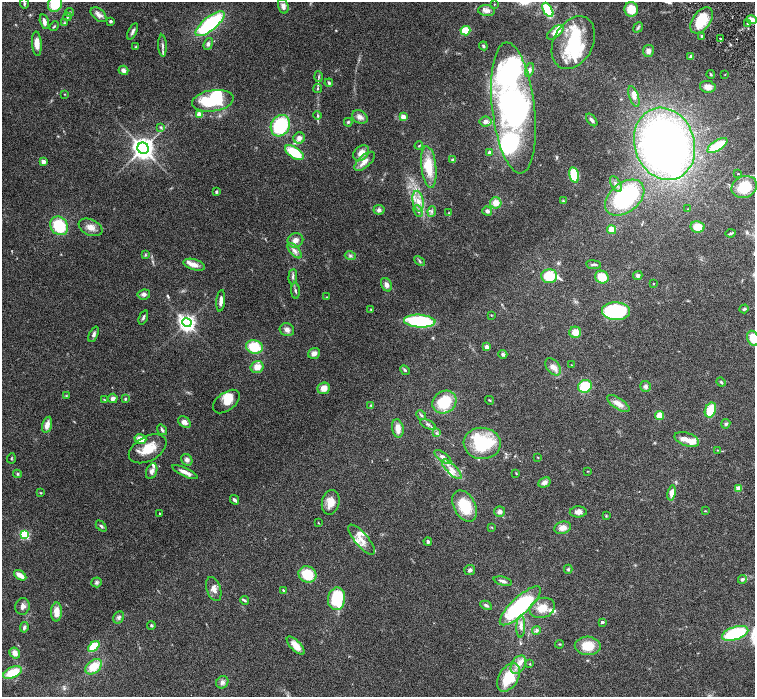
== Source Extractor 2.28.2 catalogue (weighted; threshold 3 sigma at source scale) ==
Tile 10 of 4 x 4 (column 2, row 3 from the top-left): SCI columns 1511-3015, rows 1695-3084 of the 6028 x 6026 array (HDU 1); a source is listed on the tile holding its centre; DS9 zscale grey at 2 x 2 block average (1 PNG px = mean of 2 x 2 image px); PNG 757 x 699 px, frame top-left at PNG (2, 2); each listed source drawn as its Kron ellipse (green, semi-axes under 4 px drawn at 4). Shown black and unused: <1% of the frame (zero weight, under 3 of 6 exposures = <1% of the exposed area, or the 3 px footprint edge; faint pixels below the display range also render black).
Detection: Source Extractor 2.28.2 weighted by HDU 2 'WHT'; one run over the whole footprint, this tile lists its part. Background 0.0806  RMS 0.0041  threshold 0.0169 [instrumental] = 3 sigma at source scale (4.09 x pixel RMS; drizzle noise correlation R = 1.36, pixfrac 0.8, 0.05/0.05 arcsec/px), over >= 5 px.
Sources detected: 248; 1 too faint to see at this stretch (2 x 2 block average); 6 inside a brighter object's white glare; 1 long thin detection or spike segment (spike, bleed or trail) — neither listed nor drawn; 1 coinciding with a brighter row at this scale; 27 inside a brighter listed object's ellipse — not listed separately; the other 212 listed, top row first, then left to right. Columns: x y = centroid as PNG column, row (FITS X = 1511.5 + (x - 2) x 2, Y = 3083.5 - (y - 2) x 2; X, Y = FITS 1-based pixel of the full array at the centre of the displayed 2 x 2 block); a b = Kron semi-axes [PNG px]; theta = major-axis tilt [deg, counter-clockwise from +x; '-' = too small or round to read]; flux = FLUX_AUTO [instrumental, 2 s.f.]
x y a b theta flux
24 3 5 3 - 1.2
55 4 8 7 - 26
494 4 3 2 - 0.42
283 6 7 5 -74 3.8
631 9 7 7 - 15
548 10 8 4 -59 33
487 11 8 5 -7 3.8
70 12 4 3 - 1
99 15 9 5 -41 4.3
67 17 4 3 - 1.8
701 20 15 9 54 26
752 20 5 4 - 6.8
110 21 2 2 - 2.8
44 22 7 3 -77 3.5
64 23 4 3 - 0.9
210 24 18 6 39 81
747 24 3 2 - 0.68
54 26 5 2 - 0.84
638 27 5 3 - 1.4
133 31 9 3 64 2.4
465 31 5 4 - 16
555 32 10 5 38 7.4
702 36 2 2 - 2.1
720 38 2 2 - 0.79
573 43 28 19 62 47
37 44 12 5 -86 7.5
208 44 6 4 70 2.5
162 46 11 3 -87 2.6
483 46 4 3 - 1.4
136 47 4 3 - 1
648 51 6 5 - 3.9
691 56 4 3 - 2.1
123 70 5 4 - 3.5
530 70 7 4 78 2.3
711 75 4 3 - 0.79
725 75 3 2 - 0.39
319 77 5 2 - 0.96
329 83 4 3 - 1.4
708 87 8 6 -11 5.1
318 88 4 3 - 1.2
64 94 3 2 - 0.4
634 97 11 4 -71 5.4
213 101 21 10 8 46
513 108 66 21 -83 300
199 114 3 3 - 16
317 115 4 3 - 0.98
360 117 8 6 -29 4.4
403 117 4 3 - 5.5
592 120 7 3 -51 2.7
485 121 6 5 - 3.6
348 122 4 4 - 1.1
280 126 11 9 61 58
161 127 4 3 - 1.3
299 138 6 5 - 4
664 144 37 30 -71 410
419 146 4 2 - 0.64
717 146 11 5 32 23
143 148 6 5 - 600
489 152 4 3 - 1.7
294 153 10 5 -33 27
361 153 9 6 44 8.1
453 160 4 3 - 2.2
365 161 13 6 42 5.9
43 162 2 2 - 10
429 167 21 7 -83 20
738 174 2 2 - 0.54
574 175 8 5 -76 29
616 184 9 4 -59 3.6
744 187 13 10 24 27
216 192 3 3 - 1.4
625 198 22 14 38 89
418 201 10 5 -80 6.7
563 201 4 3 - 1
496 203 5 5 - 8.4
688 209 2 2 - 0.32
379 210 5 4 - 2.8
418 211 6 3 -67 2
432 211 5 3 - 1.6
487 211 5 4 - 2.5
449 213 3 3 - 0.66
59 226 10 8 -51 36
90 227 12 8 -23 6.8
698 227 7 5 -11 12
612 230 5 4 - 9.4
731 233 5 3 - 1.1
295 240 8 7 - 5
294 251 9 4 -49 4.2
145 255 4 3 - 0.97
350 256 5 3 - 1.6
420 261 6 2 -46 1.2
194 265 11 5 -17 6.1
594 265 7 3 -7 1.6
638 275 5 4 - 2.1
549 276 8 7 - 24
293 277 8 3 84 2
602 277 7 6 - 16
653 283 2 2 - 0.52
386 285 7 5 -62 3.7
295 291 8 3 -87 1.6
144 294 6 5 - 2.7
327 297 3 2 - 0.55
221 301 11 3 84 4.6
744 309 5 3 - 1.5
371 310 4 2 - 0.57
616 311 14 9 -2 66
491 315 3 2 - 0.45
143 317 7 3 70 1.6
420 321 16 6 -3 78
187 323 4 4 - 370
287 330 7 6 - 3.7
575 332 6 5 - 8.3
94 334 8 4 66 2.5
753 338 8 5 -68 15
254 347 8 6 -14 25
486 347 2 2 - 8.6
314 353 6 5 - 4
503 354 4 4 - 2
571 365 2 2 - 0.39
257 367 6 6 - 7.8
553 367 10 6 -50 5.3
405 370 5 3 - 1.5
721 382 5 3 - 1.1
585 386 7 6 - 27
645 386 5 5 - 2.4
324 388 6 5 - 7.5
66 396 3 2 - 0.52
113 398 5 4 - 3.2
125 399 3 3 - 1
104 400 4 2 - 0.67
490 400 4 2 - 0.65
226 402 15 9 37 9.5
444 402 12 11 - 30
618 404 13 5 -34 6.7
371 405 4 4 - 1.1
710 410 7 5 68 22
421 415 5 3 - 1.6
660 415 4 4 - 9.2
184 422 7 5 -36 3.8
428 424 8 3 -22 1.6
726 424 5 4 - 1.5
47 425 8 4 75 6.5
398 428 9 5 -79 6.8
162 430 5 3 - 1.6
436 433 4 3 - 0.95
140 439 6 4 -17 9.4
687 439 13 6 -18 7.1
482 443 18 15 -7 54
148 449 20 12 29 19
718 450 3 2 - 0.66
443 457 10 4 -35 4.2
538 457 3 2 - 0.52
11 458 5 2 - 0.74
187 460 6 5 - 3
452 469 13 5 -45 6.1
152 471 8 5 70 3.3
587 471 2 2 - 0.42
185 472 14 4 -25 6.5
516 473 4 2 - 0.54
17 474 4 4 - 1
544 482 6 5 - 4.1
738 489 4 4 - 6.6
41 493 3 3 - 0.69
672 493 7 4 79 5.9
235 500 5 3 - 2.9
331 502 12 8 78 10
465 506 17 10 -62 29
705 511 3 2 - 0.51
500 512 5 5 - 3.5
578 512 8 5 2 4.8
160 513 2 2 - 0.54
606 516 3 3 - 0.7
318 523 3 2 - 0.43
101 526 6 3 -46 1.7
492 527 4 2 - 0.59
563 528 8 6 17 6.2
24 535 3 3 - 74
361 540 19 6 -49 8.8
428 541 4 3 - 1.6
568 569 4 3 - 1.2
470 570 5 5 - 2.1
307 574 9 8 - 24
20 575 7 3 -34 7.7
742 579 4 3 - 1.8
503 581 9 3 -14 3.2
96 582 5 5 - 1.9
214 589 12 7 -72 6.2
283 590 4 3 - 1
337 599 11 8 81 45
244 600 4 4 - 1.1
486 605 6 3 -27 1.9
22 606 8 7 - 3.8
520 606 27 8 43 100
542 608 13 10 20 12
56 612 9 5 88 8.4
119 617 6 5 - 2.2
602 622 2 2 - 2.7
151 625 4 3 - 1.2
521 626 11 4 88 4.5
24 627 5 3 - 1.9
536 630 4 4 - 1.8
735 633 13 6 18 59
560 644 4 2 - 0.72
94 646 7 4 43 23
296 646 12 5 -45 9.2
588 646 13 9 -3 17
15 653 6 5 - 5.3
530 664 3 2 - 0.56
518 665 10 6 59 6.7
94 667 9 6 42 17
12 673 10 5 24 21
509 677 15 9 59 34
222 682 6 5 - 3.2
Isophote crosses this tile's border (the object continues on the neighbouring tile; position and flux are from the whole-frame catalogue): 2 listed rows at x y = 55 4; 753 338
Diffuse or blended objects may show on this block-average render without a row.